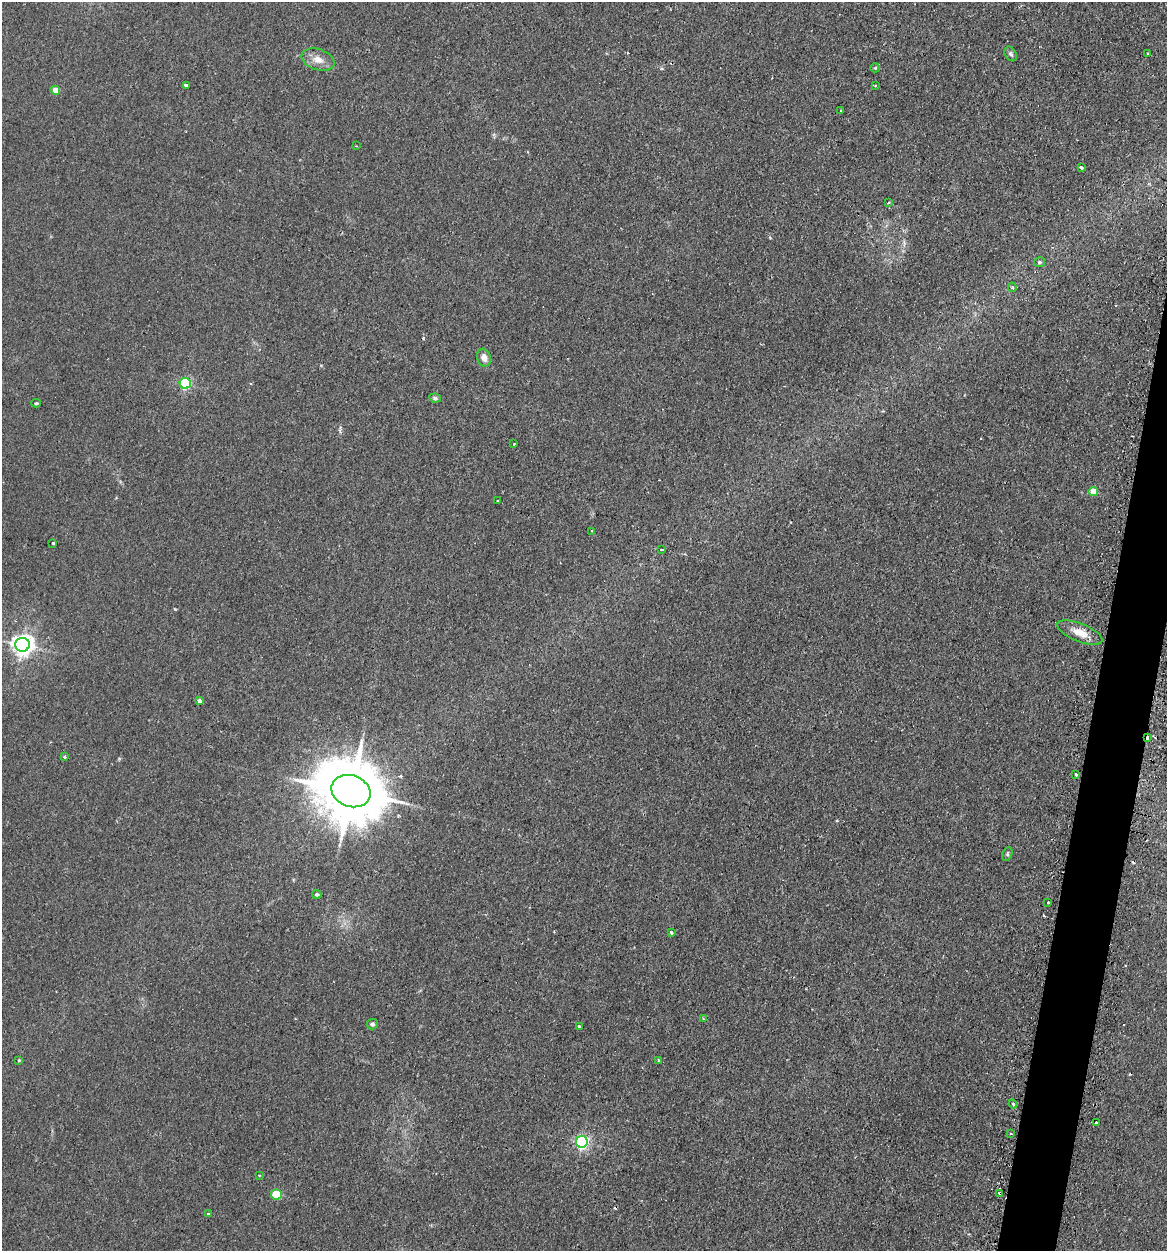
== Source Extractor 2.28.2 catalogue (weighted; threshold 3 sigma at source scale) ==
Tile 10 of 4 x 4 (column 2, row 3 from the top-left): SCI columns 1345-2509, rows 1454-2702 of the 5198 x 5223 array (HDU 1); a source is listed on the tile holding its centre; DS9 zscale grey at full resolution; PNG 1169 x 1253 px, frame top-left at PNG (2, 2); each listed source drawn as its Kron ellipse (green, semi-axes under 4 px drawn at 4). Shown black and unused: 3% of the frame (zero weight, under 2 of 3 exposures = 3% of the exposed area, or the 3 px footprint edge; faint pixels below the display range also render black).
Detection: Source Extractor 2.28.2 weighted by HDU 2 'WHT'; one run over the whole footprint, this tile lists its part. Background 0.0425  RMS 0.0057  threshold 0.0255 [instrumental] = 3 sigma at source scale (4.5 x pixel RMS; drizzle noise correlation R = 1.50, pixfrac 1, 0.05/0.05 arcsec/px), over >= 5 px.
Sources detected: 53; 6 cosmic-ray / hot-pixel residue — neither listed nor drawn; the other 47 listed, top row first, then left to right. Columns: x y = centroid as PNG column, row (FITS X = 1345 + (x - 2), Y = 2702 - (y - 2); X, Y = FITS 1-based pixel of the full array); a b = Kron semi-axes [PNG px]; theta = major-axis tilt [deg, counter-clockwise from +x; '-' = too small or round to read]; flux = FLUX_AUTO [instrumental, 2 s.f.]
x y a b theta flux
1011 54 8 5 -59 1.2
1148 54 3 3 - 0.9
318 60 17 10 -19 6.3
875 68 5 4 - 0.68
186 85 3 3 - 2.5
875 85 3 2 - 0.69
56 90 4 4 - 7.2
841 111 3 2 - 0.49
356 146 2 2 - 0.34
1081 167 3 3 - 2.1
888 203 4 2 - 0.45
1039 262 5 5 - 1.1
1012 287 5 4 - 1.1
484 358 9 7 -73 4
185 383 5 5 - 62
435 398 6 4 -9 1.2
36 403 4 3 - 0.78
514 444 3 2 - 0.59
1093 492 5 4 - 11
498 501 3 2 - 1.4
592 531 3 2 - 0.78
53 543 3 3 - 3.7
661 549 4 3 - 2.8
1080 633 24 9 -22 7.8
22 645 7 7 - 390
199 701 4 4 - 1.9
1148 738 3 2 - 4.4
64 757 3 3 - 1.9
1076 775 3 3 - 2.4
351 791 20 15 -20 4700
1007 854 7 4 63 1
317 894 4 4 - 1.3
1048 903 3 3 - 3.1
671 932 3 3 - 1.9
703 1019 3 3 - 0.57
372 1024 5 5 - 1.6
579 1026 3 3 - 0.82
19 1060 3 3 - 0.81
658 1060 3 3 - 0.55
1013 1104 4 3 - 0.66
1096 1123 3 3 - 4.9
1010 1134 3 2 - 0.61
582 1142 6 6 - 130
259 1175 3 2 - 0.43
1000 1193 4 3 - 1.4
276 1195 5 5 - 26
208 1214 3 3 - 1.4
Overlapping masked pixels (flux is a lower limit): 2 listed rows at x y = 1148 738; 1000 1193